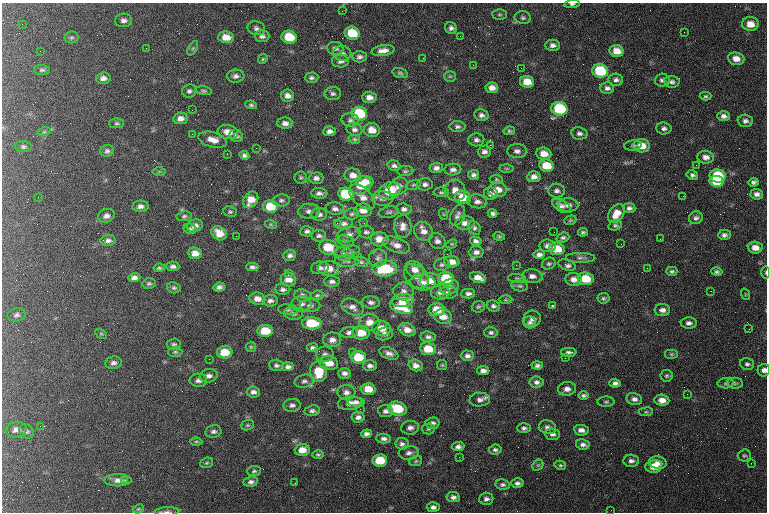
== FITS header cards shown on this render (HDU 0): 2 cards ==
NAXIS1  =                  765 / length of data axis 1
NAXIS2  =                  510 / length of data axis 2

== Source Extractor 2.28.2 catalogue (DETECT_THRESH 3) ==
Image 765 x 510 px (HDU 0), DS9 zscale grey, 1 PNG px = 1 image px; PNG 769 x 514 px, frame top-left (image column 1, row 510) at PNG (2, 3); each listed source drawn as its Kron ellipse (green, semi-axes under 4 px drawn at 4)
Background 212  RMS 9.4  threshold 28.1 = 3 sigma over >= 5 px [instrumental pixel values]
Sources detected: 374; all 374 listed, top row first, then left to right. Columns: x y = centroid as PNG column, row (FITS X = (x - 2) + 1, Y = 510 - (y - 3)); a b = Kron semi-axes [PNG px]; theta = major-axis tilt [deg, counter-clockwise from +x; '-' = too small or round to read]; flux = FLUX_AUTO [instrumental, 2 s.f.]
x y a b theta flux
572 4 7 4 6 1400
342 11 2 2 - 320
500 14 7 5 0 1100
523 18 8 6 -11 1600
124 20 8 6 1 2500
22 24 2 2 - 410
750 24 8 7 - 7400
256 28 9 7 -11 2000
451 28 6 5 - 2100
684 32 2 2 - 1400
352 33 7 6 - 17000
262 36 7 6 - 2100
460 36 2 2 - 280
71 37 7 6 - 1200
226 37 8 6 -4 6200
289 37 7 6 - 16000
553 45 7 5 0 2500
146 48 2 2 - 1400
193 48 7 4 59 1100
335 48 8 6 -7 2000
40 51 2 2 - 880
383 51 11 5 8 3900
617 51 7 6 - 7000
342 53 9 7 -6 2600
359 57 7 5 1 2000
423 58 2 2 - 700
263 59 5 4 - 890
736 59 8 6 -7 5400
340 61 8 6 2 2400
473 65 2 2 - 410
521 68 3 2 - 560
42 70 8 5 -6 1200
600 71 8 6 -13 33000
400 73 8 4 -15 1200
236 76 9 6 1 2300
450 76 6 5 - 1000
103 78 7 6 - 2800
311 78 7 5 2 1500
616 80 7 6 - 2000
662 80 7 6 - 1800
527 82 7 6 - 7900
672 82 8 6 -9 1900
492 88 6 5 - 3900
607 88 7 5 -2 2200
189 91 7 6 - 1800
203 91 8 4 -8 1100
333 94 8 6 -1 1800
287 96 6 6 - 3000
705 96 6 4 1 1100
369 97 7 5 -1 3600
251 105 6 4 -9 1100
559 109 8 7 - 35000
192 110 2 2 - 310
359 114 8 7 - 30000
481 115 7 6 - 2100
724 116 6 5 - 2300
180 118 7 5 9 3300
350 120 8 6 -6 1700
745 121 7 6 - 2200
117 123 7 5 0 1200
285 123 8 5 -1 3000
457 127 8 5 0 1700
664 128 7 6 - 1900
354 129 8 6 -20 2200
372 130 8 7 - 7100
329 131 6 5 - 2400
509 131 6 4 11 930
44 132 7 4 18 960
228 132 10 7 -9 6000
579 133 8 6 -12 2100
192 134 3 2 - 820
236 136 7 6 - 1900
354 139 6 4 -15 1000
213 140 14 7 -15 5500
476 140 8 6 2 2300
490 145 3 2 - 16000
633 146 8 5 5 1200
641 146 8 6 -4 8700
23 147 8 5 0 1500
256 148 2 2 - 410
107 151 6 6 - 1700
517 151 10 7 -5 2800
484 152 6 6 - 2600
227 154 3 2 - 480
544 154 7 6 - 6600
244 155 5 4 - 1500
706 157 8 6 -6 3600
696 165 3 2 - 590
394 166 7 5 -17 1800
546 166 7 6 - 12000
436 168 7 5 5 2300
507 168 7 4 -1 790
453 170 8 6 3 2300
159 171 7 4 0 930
405 171 8 5 1 1200
353 175 8 7 - 4800
474 175 5 5 - 1800
692 175 5 4 - 1700
718 176 8 6 -12 28000
301 177 6 6 - 1100
534 177 6 5 - 3300
316 178 7 6 - 2200
496 179 6 4 -7 890
716 181 7 5 -9 18000
365 182 9 5 4 6000
753 182 5 4 - 1600
425 184 8 6 4 2200
361 185 11 8 28 14000
413 185 7 4 17 1100
398 186 10 8 37 3700
455 190 11 10 - 5200
498 190 9 7 2 5800
390 191 11 8 24 18000
557 191 8 7 - 2200
441 192 7 4 0 1200
319 193 8 5 -5 2200
346 194 8 6 -8 24000
491 194 7 6 - 2300
757 194 6 5 - 2300
683 196 2 2 - 560
38 197 2 2 - 370
362 197 16 9 -43 5800
463 197 8 6 -14 14000
382 198 10 7 -8 2900
251 200 9 7 54 6800
281 200 8 6 5 1600
477 201 10 7 -9 3000
568 205 10 6 0 2800
140 206 8 5 3 2500
270 206 7 6 - 14000
562 206 10 5 -30 2700
629 208 6 5 - 2000
335 209 9 6 -6 2400
404 209 7 6 - 2300
363 210 8 6 -1 4400
309 211 11 7 1 2900
230 212 7 5 -10 1000
389 212 10 5 11 1600
493 213 5 4 - 1600
319 214 8 6 0 2100
352 214 7 6 - 1300
443 214 6 3 -70 640
616 214 10 7 55 7300
457 215 11 7 66 2400
106 216 8 6 20 2700
184 216 7 5 8 1300
696 218 7 6 - 1900
570 220 6 4 20 890
337 223 2 2 - 990
364 223 3 2 - 650
465 223 9 7 6 4200
344 224 9 6 1 2300
271 225 6 4 -19 810
615 225 7 5 16 1300
195 226 8 6 19 3100
403 226 11 9 89 4300
474 228 7 6 - 1600
190 229 7 5 -14 1300
307 231 7 5 3 1800
424 231 10 8 -45 4500
366 232 8 6 -10 1900
554 232 2 2 - 310
583 232 5 4 - 1200
219 233 8 6 -39 6900
349 235 12 7 12 3200
724 235 6 5 - 2000
236 236 2 2 - 2700
319 236 7 6 - 1600
499 236 6 4 -16 940
563 238 6 5 - 1500
380 239 9 7 -8 7700
660 239 3 2 - 480
108 241 7 5 5 2100
346 241 8 5 -20 1400
437 241 9 7 -42 2700
476 241 6 4 -15 2000
452 244 5 4 - 700
621 244 2 2 - 260
396 245 14 7 -21 4800
548 246 8 6 -6 2500
328 247 9 7 -17 17000
755 248 7 6 - 5300
557 249 8 6 -6 12000
351 252 9 6 17 2000
476 252 7 6 - 2400
195 253 7 5 -2 4900
344 254 9 7 -12 2800
447 254 3 2 - 500
539 254 6 4 4 2200
290 255 6 5 - 2000
358 257 2 2 - 920
378 258 9 8 - 2700
581 258 15 5 -1 2200
347 261 12 5 -2 1900
361 262 7 5 -1 1200
452 262 7 5 -3 4700
549 264 7 5 25 1300
442 265 8 6 6 1600
516 265 2 2 - 1900
567 265 9 5 -20 2200
173 266 6 5 - 2000
252 267 6 4 -1 1600
159 268 6 4 7 1000
320 268 9 6 8 2200
328 268 10 7 -4 7500
647 268 2 2 - 1600
385 269 12 8 1 30000
415 270 10 7 -36 4500
672 271 6 4 0 1300
717 272 5 4 - 1300
766 272 6 3 -90 770
288 273 2 2 - 7400
416 276 14 10 -43 4800
532 276 10 7 -5 3400
134 278 6 4 5 2600
478 278 8 5 -18 4600
517 278 9 4 -4 1200
288 279 7 7 - 5400
446 279 8 6 -4 23000
574 279 8 6 -5 4100
586 279 8 6 -5 15000
332 281 7 5 -4 2100
430 281 10 7 0 6400
423 282 13 8 -7 4000
149 283 7 5 10 1200
520 286 8 5 -10 1300
219 287 6 4 12 2100
449 287 9 7 20 2600
174 288 7 5 -9 1400
283 289 7 5 -3 1900
404 291 10 8 -5 3400
711 291 2 2 - 390
440 292 9 7 -2 3100
447 293 10 6 3 2500
468 294 7 5 1 1900
745 294 6 3 -73 700
302 295 8 6 -7 2200
317 295 6 4 4 1000
604 298 6 5 - 1300
257 299 8 6 -7 4400
403 300 11 6 7 9500
506 300 7 3 0 770
270 301 7 6 - 2100
371 302 9 6 -3 2200
301 304 10 8 8 3200
310 306 10 6 0 2300
401 306 12 7 -18 16000
493 306 7 5 -16 1600
552 306 3 3 - 600
353 307 11 7 -26 3500
478 307 6 6 - 1200
288 310 10 5 -5 1500
437 310 8 6 -1 11000
662 310 8 6 0 2900
293 313 9 6 -6 2500
17 315 9 6 8 1800
443 317 9 7 -17 6100
532 319 9 8 - 3000
369 322 10 8 3 6600
530 322 6 6 - 1600
312 323 10 6 -3 19000
689 323 8 5 0 2500
381 328 9 7 -14 7500
749 329 3 3 - 330
407 330 9 6 -24 4800
265 331 8 6 0 14000
349 332 9 5 7 2600
361 333 8 7 - 11000
491 333 6 5 - 1500
101 334 6 4 -29 850
384 334 9 6 11 2700
428 337 8 5 -6 1900
332 340 9 7 2 3500
174 344 7 6 - 1300
251 347 5 5 - 850
312 348 5 4 - 1300
428 349 8 6 -6 12000
175 352 7 5 0 1200
225 352 8 6 1 11000
352 352 3 2 - 1100
569 352 8 4 0 1800
389 353 10 5 -22 2900
325 354 9 7 1 2200
671 354 7 5 0 990
467 356 6 5 - 2200
358 357 8 6 -2 15000
565 358 3 3 - 600
209 359 2 2 - 350
113 363 8 6 9 2200
329 363 9 7 -10 8600
747 364 7 5 -12 1600
276 365 7 5 -3 1700
416 365 7 5 -16 3000
442 365 5 5 - 800
370 366 7 5 -1 1900
537 366 6 4 3 1700
288 367 6 4 5 2100
764 370 6 6 - 3100
483 371 6 4 -10 2500
319 372 10 8 -89 15000
344 373 6 5 - 2500
209 376 9 6 12 2800
666 376 6 6 - 1200
198 380 9 6 -1 2500
304 381 10 6 12 2000
536 382 7 5 -6 2100
615 383 6 4 -4 2000
726 383 8 5 3 1200
735 383 8 5 -8 1300
368 389 7 6 - 8500
567 389 9 7 6 3700
253 392 7 5 -6 2300
346 392 9 7 2 2800
687 394 2 2 - 950
583 395 5 4 - 1300
634 399 8 6 -12 2400
480 400 10 7 3 2900
662 400 7 5 -5 4900
356 402 8 4 -4 1900
606 402 8 5 0 1200
350 403 12 6 8 4400
292 405 8 6 5 2200
360 409 2 2 - 2200
397 409 9 7 -16 20000
312 411 8 5 7 1800
385 411 7 6 - 2200
646 412 7 3 8 830
358 417 6 5 - 2300
432 423 7 5 3 2100
247 425 6 5 - 980
40 426 2 2 - 390
547 427 9 7 -13 2500
410 428 9 7 4 2700
524 428 7 5 0 1700
428 429 6 5 - 1100
16 430 10 8 7 3600
581 430 7 5 -7 2900
27 431 8 6 -43 1700
213 431 8 6 11 1800
366 434 5 4 - 2100
552 434 7 6 - 2100
384 439 7 5 -3 2100
196 441 6 4 1 950
402 444 6 6 - 1700
583 444 7 5 -9 2100
458 446 6 4 8 2100
302 450 7 6 - 6100
495 450 6 5 - 1600
409 453 10 7 6 2500
318 454 6 4 0 1000
744 455 6 6 - 1200
459 457 2 2 - 1800
380 460 7 6 - 15000
416 461 6 5 - 990
631 461 8 6 -3 2200
207 463 6 5 - 1000
658 463 9 6 -9 4200
751 463 2 2 - 370
538 465 6 4 42 940
560 465 6 4 -13 930
654 466 8 6 9 9100
254 471 7 5 2 1200
118 480 13 6 0 3600
125 480 3 3 - 770
251 482 7 5 7 2000
295 483 2 2 - 290
517 483 6 4 -5 1900
503 485 7 5 -6 1500
453 497 7 5 -9 2100
486 499 7 6 - 2300
433 507 6 5 - 2200
138 509 6 3 24 750
611 510 2 2 - 260
167 511 12 4 2 1600
At the frame edge (FLAGS 8, measured only in part): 4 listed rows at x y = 572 4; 766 272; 764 370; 167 511